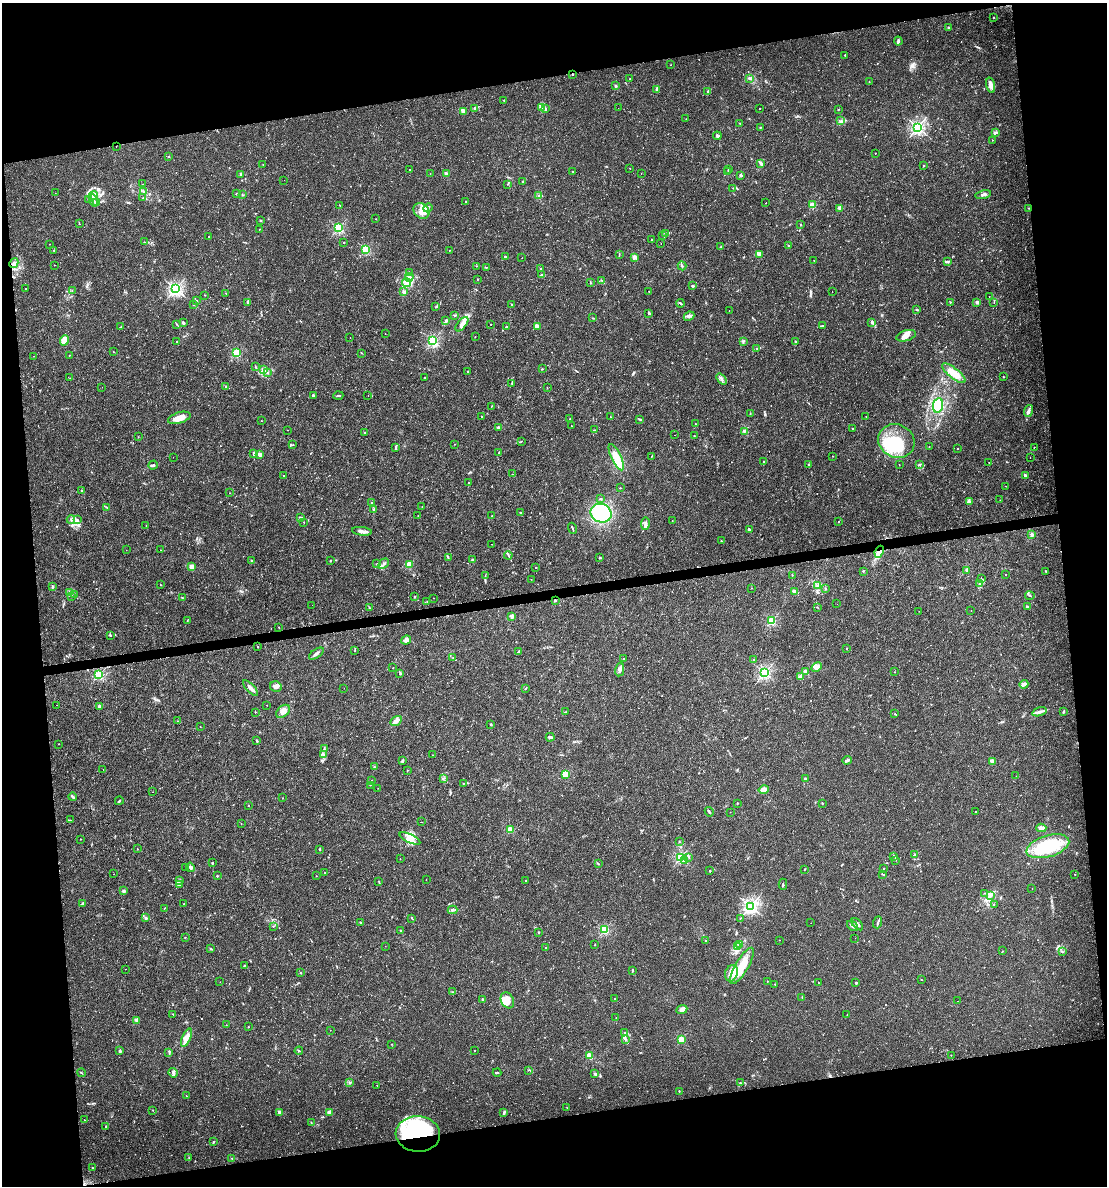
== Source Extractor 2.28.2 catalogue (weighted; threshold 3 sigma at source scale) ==
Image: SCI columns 62-4479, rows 1-4734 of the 4496 x 4734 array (HDU 1 of 3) = the unmasked area's bounding box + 8 px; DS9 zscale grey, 4 x 4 block average (1 PNG px = mean of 4 x 4 image px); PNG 1109 x 1188 px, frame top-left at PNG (2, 3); each listed source drawn as its Kron ellipse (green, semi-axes under 4 px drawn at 4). Shown black and unused: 20% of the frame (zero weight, under 2 of 3 exposures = <1% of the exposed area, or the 3 px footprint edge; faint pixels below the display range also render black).
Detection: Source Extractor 2.28.2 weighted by HDU 2 'WHT'. Background 0.0143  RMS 0.0026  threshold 0.0117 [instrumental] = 3 sigma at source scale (4.5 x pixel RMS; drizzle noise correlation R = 1.50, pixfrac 1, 0.0396/0.0396 arcsec/px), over >= 5 px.
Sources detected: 710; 6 inside a brighter object's white glare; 6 cosmic-ray / hot-pixel residue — neither listed nor drawn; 17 coinciding with a brighter row at this scale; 24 inside a brighter listed object's ellipse — not listed separately; of the other 657, all 500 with FLUX_AUTO >= 0.469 (the completeness limit of this list) listed and drawn (157 fainter detections not listed), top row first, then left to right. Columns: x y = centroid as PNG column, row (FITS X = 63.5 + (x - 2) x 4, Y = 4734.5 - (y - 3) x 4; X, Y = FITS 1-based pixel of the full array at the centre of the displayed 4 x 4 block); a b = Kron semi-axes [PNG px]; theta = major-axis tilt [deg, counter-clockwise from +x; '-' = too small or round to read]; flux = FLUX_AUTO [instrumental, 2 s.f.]
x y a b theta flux
994 18 2 2 - 3.3
949 28 3 2 - 1.6
898 41 4 2 - 3.5
845 55 2 2 - 1.2
671 65 2 2 - 0.49
572 74 2 2 - 1.8
749 78 3 2 - 2.1
630 79 2 2 - 0.62
869 82 3 2 - 0.65
991 85 8 3 -75 9.2
615 86 2 2 - 7.1
657 89 4 3 - 3.9
708 91 2 2 - 1.2
504 100 2 2 - 1.3
541 107 4 2 - 2.9
618 108 2 2 - 1.1
475 109 2 2 - 0.77
545 109 4 2 - 2
759 109 2 2 - 0.64
839 109 2 2 - 0.9
463 111 2 2 - 36
686 119 2 2 - 0.84
841 120 3 2 - 1.9
740 123 2 2 - 0.76
760 127 2 2 - 2.4
917 127 2 2 - 380
996 132 3 2 - 1.9
717 136 4 2 - 3.7
992 140 2 2 - 0.9
116 147 2 2 - 0.48
875 153 2 2 - 0.63
168 157 2 2 - 1.5
760 163 2 2 - 6.8
263 164 2 2 - 0.8
923 166 2 2 - 1.9
630 168 2 2 - 0.65
410 170 2 2 - 4.4
728 170 2 2 - 0.86
573 172 2 2 - 0.94
728 172 2 2 - 0.48
430 173 2 2 - 0.87
446 174 2 2 - 23
641 174 2 2 - 0.47
241 175 2 2 - 13
740 175 2 2 - 2.7
284 180 2 2 - 0.48
523 181 3 2 - 1.3
143 184 2 2 - 0.65
508 184 2 2 - 0.6
733 188 2 2 - 0.57
144 192 2 2 - 1
55 193 2 2 - 1.2
236 194 2 2 - 1.1
983 194 8 2 12 3.5
242 195 2 2 - 1.6
93 196 5 4 - 6.6
539 196 3 2 - 1.6
143 198 2 2 - 0.52
89 200 3 2 - 3.4
94 200 6 2 -73 2.8
466 201 2 2 - 1
96 203 2 2 - 1.1
766 203 2 2 - 2.1
340 205 2 2 - 0.52
813 205 2 2 - 61
428 208 5 2 - 2.8
840 208 2 2 - 31
1029 208 2 2 - 0.71
421 211 8 7 - 15
376 219 2 2 - 1.3
260 221 2 2 - 4.5
79 224 2 2 - 0.65
801 225 2 2 - 0.99
338 228 2 2 - 180
259 229 2 2 - 0.73
666 233 3 2 - 1.4
662 235 2 2 - 0.98
209 237 2 2 - 1.6
652 239 2 2 - 1
144 242 2 2 - 0.54
344 242 2 2 - 2.1
661 243 2 2 - 0.58
50 244 2 2 - 0.6
788 245 2 2 - 1.8
721 247 4 2 - 1.4
366 249 2 2 - 130
54 250 3 2 - 0.73
449 250 2 2 - 0.48
619 254 2 2 - 0.85
760 254 4 3 - 2.7
505 257 2 2 - 3.6
634 257 2 2 - 27
522 258 2 2 - 0.51
814 260 2 2 - 0.96
948 261 3 2 - 1.4
14 263 5 4 - 5.4
54 265 2 2 - 0.82
476 266 2 2 - 0.72
682 266 4 2 - 1.9
486 267 3 2 - 0.89
540 269 2 2 - 2.8
410 273 3 2 - 1.6
541 274 2 2 - 1.1
409 277 4 3 - 3.9
478 279 2 2 - 1.7
602 281 2 2 - 0.53
407 283 4 3 - 4.9
590 283 2 2 - 0.52
693 286 3 2 - 2.7
26 289 2 2 - 0.98
175 289 2 2 - 360
72 290 2 2 - 0.54
649 291 2 2 - 0.72
404 292 2 2 - 21
832 292 2 2 - 0.48
226 293 2 2 - 1.9
205 295 2 2 - 0.68
989 296 2 2 - 0.8
197 300 2 2 - 2.2
248 302 4 3 - 2.2
951 302 3 2 - 0.56
977 302 2 2 - 15
681 303 4 2 - 1.8
994 303 2 2 - 0.47
194 304 3 2 - 1.1
512 304 2 2 - 0.68
436 307 2 2 - 0.58
917 310 3 2 - 1
729 311 2 2 - 0.65
649 313 3 2 - 1.5
455 315 2 2 - 1
689 316 5 2 - 3.7
593 318 2 2 - 0.59
446 321 3 3 - 2.6
872 322 3 2 - 2
183 323 3 2 - 2.1
176 324 2 2 - 0.65
462 324 8 3 49 7.7
491 324 2 2 - 1.3
537 326 4 3 - 3.5
823 326 3 2 - 2.5
121 327 2 2 - 0.64
506 327 2 2 - 2.9
385 334 2 2 - 0.6
906 336 10 5 17 12
475 337 2 2 - 0.57
350 338 2 2 - 0.67
64 341 5 3 - 29
433 341 2 2 - 230
743 341 2 2 - 0.67
177 342 2 2 - 3
795 342 3 2 - 1.4
757 348 3 2 - 1.2
114 352 2 2 - 0.72
236 353 2 2 - 130
361 353 2 2 - 0.75
69 355 2 2 - 0.54
34 356 2 2 - 0.75
255 367 2 2 - 0.72
542 369 2 2 - 0.92
263 370 3 2 - 2.1
468 371 2 2 - 1.3
268 373 3 2 - 1
954 373 14 5 -38 22
425 377 2 2 - 1
1003 377 2 2 - 0.89
70 378 2 2 - 1.4
722 379 6 2 -52 2.7
512 383 3 2 - 1.1
226 386 2 2 - 3.9
102 387 2 2 - 1.2
547 388 2 2 - 0.51
313 395 3 2 - 1.2
368 395 2 2 - 0.49
338 396 5 2 - 1.8
938 405 7 5 79 43
492 406 2 2 - 0.48
1029 411 6 3 71 5.1
750 414 3 2 - 1.2
482 416 2 2 - 0.59
866 416 2 2 - 0.76
610 417 2 2 - 0.51
179 418 12 5 17 15
570 419 3 2 - 0.68
640 419 4 2 - 1.7
261 421 2 2 - 2
695 424 2 2 - 0.51
571 426 2 2 - 1.8
498 427 2 2 - 8
852 428 2 2 - 1.4
288 430 2 2 - 0.53
595 430 2 2 - 0.58
744 431 2 2 - 0.66
365 433 2 2 - 1
675 435 2 2 - 1.1
694 436 2 2 - 1.6
138 437 2 2 - 0.75
521 441 2 2 - 0.71
896 441 19 16 -24 67
455 444 2 2 - 0.49
293 445 2 2 - 0.56
929 446 2 2 - 1
1034 447 2 2 - 0.95
396 448 3 2 - 1.4
958 448 2 2 - 0.58
499 452 2 2 - 0.54
254 453 3 2 - 4.1
260 454 3 2 - 7.7
652 456 3 2 - 0.7
833 456 2 2 - 0.92
173 457 2 2 - 0.5
616 457 14 5 -65 22
1030 458 2 2 - 0.89
764 462 2 2 - 1.5
989 462 2 2 - 0.47
153 465 5 2 - 2
809 465 3 2 - 1.8
899 465 2 2 - 0.69
919 465 4 2 - 0.97
512 474 2 2 - 0.47
1025 475 2 2 - 14
283 476 2 2 - 0.63
469 482 2 2 - 1.9
1006 486 2 2 - 0.53
620 488 2 2 - 0.96
82 490 2 2 - 0.64
230 493 2 2 - 0.68
601 499 2 2 - 0.88
1000 500 2 2 - 0.51
970 502 4 2 - 1.8
372 503 3 2 - 1.4
106 507 3 2 - 1.1
422 507 2 2 - 0.48
374 509 4 2 - 2.1
520 512 2 2 - 1.2
601 513 10 9 - 94
418 516 2 2 - 1.2
492 516 2 2 - 2.3
301 518 2 2 - 15
71 519 4 2 - 1.9
77 520 3 2 - 2
672 521 2 2 - 0.79
838 521 2 2 - 0.51
304 522 2 2 - 0.66
645 524 6 3 82 4.1
146 525 2 2 - 0.96
572 528 6 2 -70 1.8
749 529 2 2 - 3.4
362 531 10 3 -6 5.9
1032 535 2 2 - 5.2
721 541 2 2 - 1.3
492 544 2 2 - 0.8
126 550 2 2 - 0.76
161 550 2 2 - 0.69
879 552 6 4 67 8
508 555 4 2 - 1.6
448 558 3 2 - 1.1
600 558 2 2 - 6.4
251 560 3 2 - 1.3
472 560 2 2 - 3.4
330 561 2 2 - 0.77
377 564 2 2 - 0.52
383 564 6 2 46 3.2
409 564 2 2 - 66
192 567 2 2 - 38
536 568 2 2 - 1.2
967 570 2 2 - 19
863 571 2 2 - 3.3
1046 571 2 2 - 1.8
1006 574 2 2 - 0.86
792 575 2 2 - 0.51
485 576 2 2 - 0.74
531 579 2 2 - 0.73
981 579 2 2 - 1.2
160 584 2 2 - 0.61
980 584 4 2 - 1.9
818 585 4 3 - 3.8
53 587 3 2 - 2.1
751 588 2 2 - 0.57
825 589 2 2 - 1.4
794 592 2 2 - 32
70 593 2 2 - 0.85
75 595 2 2 - 0.69
72 596 4 2 - 1.4
1030 596 4 2 - 1.5
182 597 2 2 - 0.53
414 597 2 2 - 1.2
433 598 2 2 - 0.51
555 600 2 2 - 5.5
427 601 2 2 - 0.62
837 604 2 2 - 0.58
312 605 2 2 - 0.67
817 607 2 2 - 0.55
1027 607 2 2 - 6.8
369 608 2 2 - 0.52
919 611 2 2 - 0.48
971 611 2 2 - 0.62
512 616 2 2 - 23
187 621 2 2 - 1
771 621 2 2 - 150
279 627 2 2 - 0.7
110 635 2 2 - 1.5
406 640 5 4 - 8
258 647 2 2 - 0.94
847 648 2 2 - 2
355 650 2 2 - 0.64
519 651 2 2 - 1.5
316 654 8 2 35 4.7
453 658 3 2 - 0.87
624 659 2 2 - 1.4
754 660 2 2 - 2.5
816 667 6 4 28 5.4
393 668 2 2 - 0.61
620 669 7 3 77 4.1
805 671 2 2 - 20
895 672 2 2 - 0.81
765 673 2 2 - 300
400 674 3 2 - 1.3
99 675 2 2 - 120
800 677 4 3 - 5.7
1024 684 4 3 - 5.2
276 687 6 5 - 5.5
251 688 10 3 -46 6.2
344 688 2 2 - 0.93
525 688 2 2 - 1
56 705 2 2 - 0.54
267 705 2 2 - 0.61
100 706 2 2 - 14
283 711 8 5 42 8.1
1064 711 4 2 - 1.5
255 712 2 2 - 1.1
566 712 3 2 - 1
1039 712 7 2 18 4.6
895 714 2 2 - 0.85
177 721 2 2 - 0.76
396 721 6 4 30 5.6
491 724 2 2 - 3.5
200 727 2 2 - 0.51
550 737 4 2 - 2.5
257 741 2 2 - 2.9
58 744 2 2 - 0.93
324 748 2 2 - 0.68
323 754 3 2 - 1.8
433 755 2 2 - 0.52
847 760 4 2 - 4
403 761 3 2 - 1.3
992 761 4 3 - 2.8
374 766 2 2 - 0.83
103 769 2 2 - 1.2
407 770 2 2 - 0.86
565 774 2 2 - 70
1016 776 2 2 - 1.6
444 778 3 2 - 1.2
805 779 3 2 - 2.2
371 780 2 2 - 0.59
463 783 2 2 - 0.56
370 785 2 2 - 0.57
378 788 2 2 - 0.71
764 790 5 3 - 10
152 792 2 2 - 0.51
73 797 4 2 - 3.8
282 798 2 2 - 1
119 801 4 2 - 1.8
737 803 2 2 - 1
822 803 2 2 - 0.87
248 806 2 2 - 1
709 812 5 2 - 2.3
730 812 2 2 - 0.57
976 812 2 2 - 1.9
70 820 2 2 - 0.59
421 822 2 2 - 1.5
241 824 2 2 - 0.83
1041 828 5 3 - 9
510 830 2 2 - 61
410 838 11 4 -25 12
80 839 2 2 - 0.47
679 841 2 2 - 0.58
1048 846 22 10 17 97
137 849 2 2 - 0.68
320 849 3 2 - 0.84
915 854 3 2 - 1.5
894 856 2 2 - 1.3
689 857 2 2 - 0.81
680 858 2 2 - 180
400 859 2 2 - 1.3
896 860 2 2 - 0.51
684 861 4 3 - 2.7
212 863 2 2 - 1.6
598 864 2 2 - 1.2
190 867 5 2 - 3.8
186 868 2 2 - 0.72
804 869 2 2 - 0.72
884 869 2 2 - 1.2
710 871 3 2 - 0.96
325 873 2 2 - 0.57
114 874 2 2 - 0.47
883 874 3 2 - 1
1075 874 2 2 - 0.84
217 876 2 2 - 1.2
316 876 2 2 - 0.59
426 879 2 2 - 2.8
179 880 3 2 - 1.9
526 881 2 2 - 0.85
379 882 2 2 - 0.87
783 884 6 2 89 1.5
179 885 3 2 - 1.4
1032 888 2 2 - 0.55
124 891 2 2 - 9.5
984 893 2 2 - 0.7
990 896 4 2 - 2.8
82 903 4 2 - 1.4
184 904 2 2 - 0.47
994 904 2 2 - 0.79
750 906 2 2 - 450
164 908 2 2 - 0.65
452 910 5 2 - 3.2
146 918 2 2 - 9.9
412 918 3 2 - 1.2
740 918 2 2 - 0.73
878 922 6 2 72 2.2
360 923 2 2 - 1.3
811 923 2 2 - 0.59
857 924 7 2 -47 4.5
273 926 2 2 - 0.5
853 926 6 2 -39 3.1
400 930 2 2 - 1.8
604 930 2 2 - 140
538 932 2 2 - 1.4
185 937 2 2 - 0.53
855 938 2 2 - 0.88
705 940 2 2 - 0.96
779 940 2 2 - 0.49
740 944 3 2 - 1.3
595 945 2 2 - 0.55
385 946 2 2 - 0.9
738 946 2 2 - 0.9
211 948 3 2 - 1.7
546 948 2 2 - 0.97
1003 951 2 2 - 0.6
1062 952 2 2 - 0.84
245 965 2 2 - 1.6
742 966 20 6 60 39
125 969 2 2 - 1
632 970 2 2 - 1.3
301 973 2 2 - 0.72
731 973 8 6 67 16
922 980 2 2 - 0.6
767 981 2 2 - 1.7
220 982 2 2 - 0.88
818 983 2 2 - 4.7
856 983 2 2 - 5.4
775 984 2 2 - 1.9
453 992 2 2 - 1.1
802 997 3 2 - 1.4
615 998 2 2 - 0.74
483 999 3 2 - 1.9
507 1000 8 6 -61 16
958 1001 2 2 - 0.98
682 1009 5 4 - 6.4
173 1014 2 2 - 0.82
847 1015 2 2 - 0.76
616 1018 2 2 - 0.54
136 1020 2 2 - 0.92
226 1025 2 2 - 0.55
248 1027 2 2 - 0.58
330 1030 2 2 - 0.74
625 1032 2 2 - 0.6
186 1038 10 4 67 8.7
626 1039 3 2 - 1.4
681 1040 2 2 - 73
391 1044 2 2 - 0.77
120 1051 2 2 - 7.4
299 1051 4 2 - 1.2
475 1051 2 2 - 0.81
169 1053 2 2 - 1
951 1055 2 2 - 0.73
589 1056 2 2 - 64
528 1070 2 2 - 0.53
81 1073 4 2 - 1.3
173 1073 5 3 - 3.3
497 1073 4 2 - 1.8
595 1073 4 2 - 1.6
349 1082 2 2 - 0.74
740 1083 2 2 - 0.52
377 1085 2 2 - 0.47
679 1091 2 2 - 1.2
186 1096 2 2 - 0.48
567 1108 2 2 - 0.47
153 1110 2 2 - 1.3
279 1112 3 2 - 1.5
330 1112 2 2 - 25
504 1113 4 2 - 2
84 1120 2 2 - 0.83
311 1122 2 2 - 0.6
106 1126 3 2 - 1.1
418 1134 22 17 -4 150
213 1142 3 2 - 1.4
189 1158 2 2 - 0.51
232 1158 3 2 - 0.94
93 1168 2 2 - 0.57
Overlapping masked pixels (flux is a lower limit): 5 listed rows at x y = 572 74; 1029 208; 879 552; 555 600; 418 1134
Diffuse or blended objects may show on this block-average render without a row.